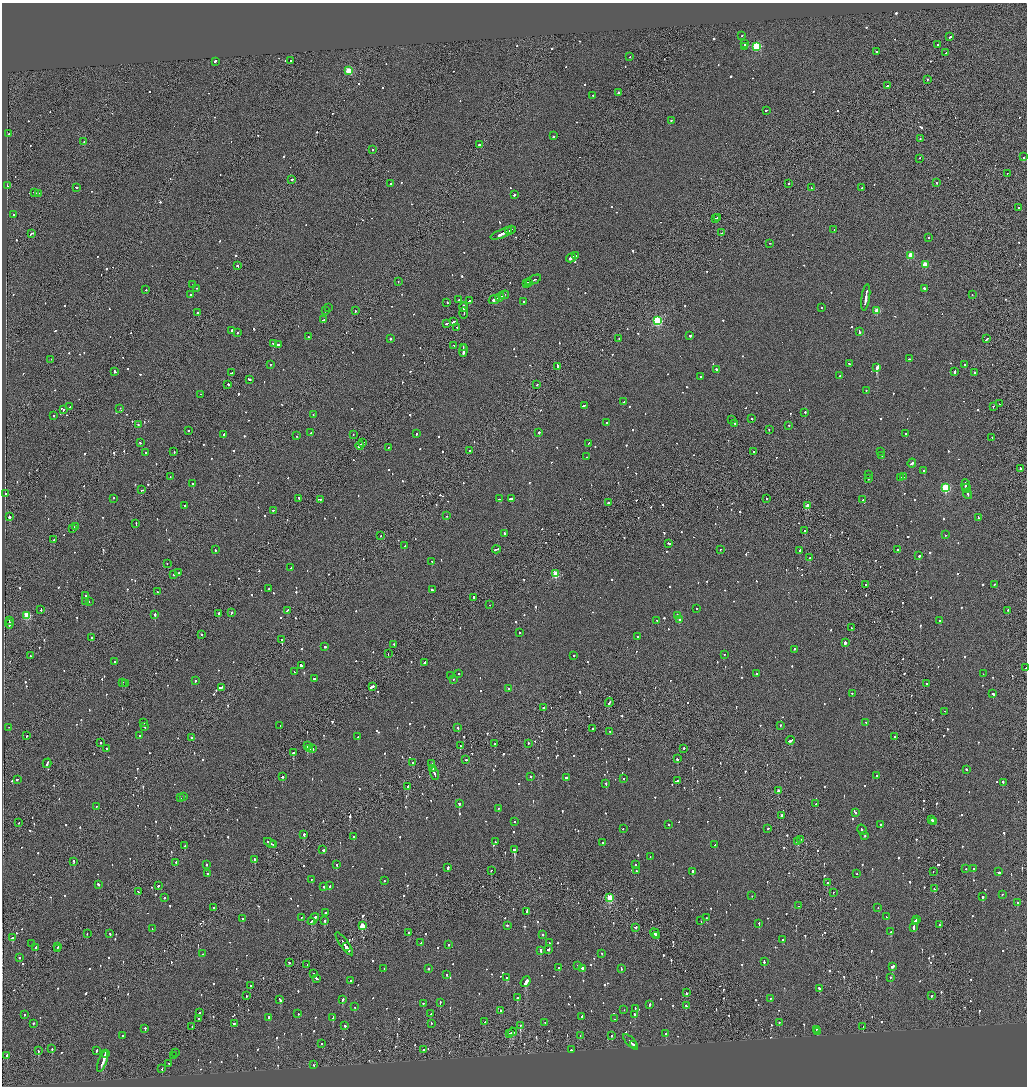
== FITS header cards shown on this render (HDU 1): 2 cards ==
NAXIS1  =                 2050
NAXIS2  =                 2168

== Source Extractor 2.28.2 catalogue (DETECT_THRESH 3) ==
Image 2050 x 2168 px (HDU 1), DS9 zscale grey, zoomed out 1/2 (1 PNG px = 2 x 2 image px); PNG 1029 x 1088 px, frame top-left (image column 2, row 2167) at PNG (2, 3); each listed source drawn as its Kron ellipse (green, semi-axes under 4 px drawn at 4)
Background -0.0836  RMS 0.068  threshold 0.203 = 3 sigma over >= 5 px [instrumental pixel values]
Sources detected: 1303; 63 cannot appear on this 1/2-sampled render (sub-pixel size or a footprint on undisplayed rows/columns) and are neither listed nor drawn; of the other 1240, the 500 brightest by FLUX_AUTO listed and drawn (740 fainter detections omitted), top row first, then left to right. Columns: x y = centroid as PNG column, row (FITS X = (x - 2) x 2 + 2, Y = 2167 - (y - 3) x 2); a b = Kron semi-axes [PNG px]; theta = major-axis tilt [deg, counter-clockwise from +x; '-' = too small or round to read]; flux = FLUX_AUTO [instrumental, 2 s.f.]
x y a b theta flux
742 35 2 2 - 100
950 37 4 2 - 170
744 44 2 2 - 470
937 44 2 1 - 95
744 46 2 2 - 460
756 46 3 3 - 1200
877 51 2 2 - 150
946 53 2 1 - 93
630 56 2 1 - 95
291 60 2 2 - 82
215 61 2 2 - 180
349 71 3 3 - 580
928 79 2 1 - 89
887 86 2 1 - 170
618 92 2 2 - 400
593 95 2 2 - 89
766 110 2 1 - 100
671 120 2 2 - 100
9 134 2 2 - 93
553 136 2 2 - 510
920 139 2 2 - 97
84 141 2 1 - 130
480 144 3 2 - 330
372 150 2 2 - 84
1024 157 2 2 - 120
919 158 2 1 - 82
1007 174 2 1 - 91
292 179 2 2 - 250
390 183 2 2 - 88
789 183 2 2 - 130
937 183 2 2 - 110
8 186 2 1 - 240
76 187 3 2 - 140
811 188 2 2 - 160
862 188 2 2 - 110
35 193 3 2 - 390
38 193 3 2 - 390
514 195 2 2 - 91
1019 208 2 2 - 83
14 215 2 2 - 240
717 217 2 1 - 120
715 219 2 2 - 130
511 229 2 2 - 160
834 229 2 1 - 520
508 231 2 1 - 120
31 233 4 2 - 190
503 233 13 2 22 970
721 233 2 1 - 110
929 237 2 2 - 93
769 243 2 1 - 100
576 255 3 1 - 510
911 255 3 3 - 450
571 258 5 2 - 800
925 264 3 3 - 310
237 266 2 2 - 300
533 280 8 2 25 470
398 281 2 2 - 85
528 282 2 1 - 120
526 283 3 2 - 200
192 285 2 2 - 89
196 288 2 2 - 81
924 289 2 2 - 480
146 290 2 2 - 110
972 294 2 2 - 100
190 295 2 2 - 750
504 295 5 1 - 320
500 297 5 2 - 450
866 298 13 2 81 930
459 300 2 2 - 80
494 300 5 2 - 370
469 301 3 2 - 120
524 301 2 2 - 89
447 302 2 2 - 110
464 307 4 2 - 410
328 308 2 2 - 280
822 308 2 2 - 180
877 310 3 3 - 350
326 311 2 2 - 130
355 311 2 1 - 200
198 313 3 2 - 200
464 313 6 1 89 410
323 320 3 2 - 170
657 321 4 3 - 1700
453 322 3 2 - 200
447 323 3 2 - 140
457 327 2 2 - 180
232 330 2 2 - 120
859 331 3 2 - 190
237 332 2 2 - 140
690 336 2 2 - 240
308 337 2 2 - 91
619 338 2 2 - 140
390 339 2 2 - 230
987 339 4 2 - 290
273 343 2 2 - 170
279 344 3 2 - 250
454 345 2 2 - 120
463 348 4 2 - 330
463 350 6 2 88 550
51 359 2 1 - 130
909 359 3 2 - 150
270 364 2 2 - 97
849 364 2 2 - 110
964 364 2 2 - 310
558 366 3 2 - 660
877 367 3 2 - 6200
716 370 3 2 - 210
115 371 3 2 - 290
954 371 3 2 - 130
232 373 3 2 - 180
975 373 2 2 - 600
840 376 2 2 - 320
701 377 2 2 - 95
249 379 3 2 - 150
228 384 2 2 - 450
537 385 2 1 - 110
866 390 2 2 - 110
200 394 2 1 - 140
624 402 2 2 - 250
999 404 2 2 - 96
584 406 4 2 - 940
993 406 2 2 - 160
70 407 2 2 - 84
120 408 2 2 - 97
63 409 2 2 - 140
805 413 2 2 - 510
313 415 3 2 - 200
53 416 2 2 - 160
751 418 2 2 - 110
732 420 2 1 - 390
606 422 2 2 - 160
735 423 2 2 - 140
138 425 2 2 - 120
789 425 2 2 - 95
769 429 2 2 - 210
188 430 2 2 - 130
539 432 2 2 - 340
311 433 2 2 - 88
906 433 2 2 - 84
224 434 2 1 - 290
417 434 2 2 - 260
353 435 2 1 - 99
296 436 2 2 - 91
992 437 2 1 - 120
140 442 2 1 - 110
363 443 3 2 - 340
589 443 2 2 - 190
360 445 4 2 - 220
388 448 2 2 - 100
469 451 2 1 - 420
753 451 2 2 - 210
880 451 2 2 - 96
174 452 2 2 - 120
145 453 2 2 - 180
882 455 2 2 - 150
587 457 2 2 - 300
912 463 4 2 - 240
1020 468 2 2 - 340
924 470 2 2 - 200
869 474 2 1 - 100
170 476 2 1 - 110
903 477 3 2 - 290
868 478 3 2 - 380
900 478 2 2 - 260
193 484 2 2 - 270
965 485 6 2 -88 430
946 488 3 3 - 1200
966 488 4 2 - 360
142 490 2 2 - 120
6 494 2 2 - 140
968 494 5 2 - 320
113 498 2 2 - 140
511 498 3 2 - 630
299 499 3 2 - 190
320 499 2 1 - 160
499 499 3 2 - 140
767 499 2 2 - 83
863 500 2 1 - 97
608 502 2 2 - 110
185 506 2 2 - 170
807 506 3 2 - 190
273 510 2 1 - 180
9 516 2 2 - 3700
447 516 2 1 - 99
978 517 2 2 - 140
136 524 2 1 - 200
76 526 3 2 - 440
73 529 2 2 - 87
805 530 2 2 - 280
504 533 2 2 - 120
945 535 2 2 - 82
380 536 2 2 - 130
54 540 2 1 - 180
669 543 3 2 - 190
405 546 2 2 - 95
496 549 4 2 - 270
720 549 2 2 - 98
215 550 2 2 - 110
800 550 2 2 - 490
898 550 2 2 - 530
919 556 2 2 - 180
810 558 3 2 - 250
432 561 2 2 - 130
167 564 2 1 - 96
291 568 2 2 - 120
178 573 3 2 - 270
174 574 2 2 - 88
556 574 3 3 - 580
994 584 2 2 - 110
866 585 2 1 - 160
269 589 2 2 - 370
432 590 2 2 - 260
157 592 2 2 - 200
85 595 2 2 - 110
474 597 2 2 - 540
85 602 2 2 - 190
89 602 2 2 - 180
489 605 2 1 - 420
697 608 2 1 - 86
41 610 2 2 - 420
287 610 4 2 - 150
1007 610 2 1 - 450
219 613 2 2 - 360
232 613 3 2 - 120
155 614 2 2 - 800
27 615 3 3 - 660
678 616 3 3 - 210
679 619 2 2 - 120
9 620 2 1 - 130
657 620 3 2 - 170
940 620 2 2 - 210
9 624 4 2 - 310
851 628 2 2 - 87
519 632 2 2 - 87
201 634 2 2 - 110
638 636 2 2 - 180
91 637 2 2 - 90
282 640 2 2 - 460
845 643 3 2 - 500
394 644 2 2 - 120
325 647 2 2 - 180
794 649 2 2 - 93
388 654 2 1 - 200
725 654 2 2 - 92
574 655 2 2 - 130
30 656 2 1 - 180
115 661 2 2 - 270
425 662 2 2 - 200
301 666 4 2 - 390
1026 668 2 1 - 190
294 672 2 2 - 150
458 673 2 2 - 610
756 674 2 2 - 97
983 674 2 2 - 120
450 675 2 2 - 230
314 679 2 2 - 510
453 679 2 2 - 96
195 681 2 2 - 110
122 682 2 1 - 150
125 684 2 2 - 89
926 684 2 2 - 96
372 686 4 2 - 1000
222 687 2 1 - 260
509 689 2 2 - 140
852 693 2 2 - 120
993 694 2 1 - 300
609 703 4 2 - 320
543 708 2 1 - 120
944 711 2 2 - 110
866 722 2 1 - 150
143 723 2 2 - 87
780 725 2 2 - 150
145 726 2 2 - 120
280 726 2 1 - 310
9 727 2 1 - 100
458 728 2 2 - 170
593 729 2 2 - 170
609 731 2 1 - 440
26 736 2 1 - 120
139 736 2 1 - 370
895 736 2 2 - 170
358 737 2 2 - 170
191 738 2 1 - 240
791 740 4 2 - 340
100 742 2 1 - 97
528 743 2 1 - 82
495 744 2 2 - 300
460 745 2 1 - 350
307 746 2 1 - 470
312 748 2 2 - 120
684 748 2 2 - 120
107 749 2 2 - 190
310 749 2 2 - 92
293 753 2 2 - 1200
677 759 2 2 - 890
466 760 2 2 - 470
413 762 2 2 - 93
47 763 5 2 - 560
432 764 3 1 - 350
433 769 4 1 - 330
967 769 3 2 - 170
434 774 6 2 -72 540
876 775 2 2 - 130
531 776 2 1 - 310
282 777 2 2 - 160
567 777 3 2 - 370
17 779 2 2 - 90
624 779 2 2 - 130
678 781 2 2 - 130
1003 782 3 2 - 110
606 784 3 2 - 110
408 786 2 2 - 550
778 790 2 2 - 120
184 796 2 2 - 120
180 798 2 2 - 92
459 803 2 2 - 610
816 804 2 2 - 110
96 806 2 2 - 85
498 808 2 2 - 91
856 812 2 2 - 91
782 815 2 2 - 320
932 820 2 2 - 170
514 821 2 2 - 110
934 821 2 1 - 150
19 823 2 1 - 94
668 824 2 2 - 120
881 825 2 2 - 210
623 828 2 2 - 83
768 828 2 2 - 340
862 830 5 2 - 270
304 834 2 2 - 560
865 835 2 2 - 86
353 836 2 2 - 160
801 839 4 2 - 270
495 842 2 2 - 120
797 842 4 2 - 250
270 843 6 2 -32 600
603 843 2 2 - 490
274 844 3 1 - 190
715 845 2 2 - 130
185 846 2 2 - 170
515 849 3 2 - 2000
323 850 3 2 - 290
650 857 2 2 - 100
255 859 3 2 - 180
74 861 2 2 - 330
176 862 2 2 - 170
206 864 2 2 - 94
337 865 2 2 - 120
636 865 2 2 - 130
448 868 3 2 - 250
966 869 2 2 - 100
973 869 2 2 - 760
491 870 2 2 - 92
637 871 3 2 - 130
692 871 2 2 - 420
933 871 2 1 - 170
998 872 3 2 - 120
207 874 3 2 - 180
857 874 2 1 - 96
311 879 2 2 - 86
384 880 2 2 - 97
827 883 2 2 - 82
98 884 3 2 - 180
158 886 2 2 - 80
330 886 2 2 - 110
324 887 2 2 - 330
934 889 2 2 - 140
138 892 2 2 - 150
833 892 2 2 - 85
1002 894 2 2 - 140
752 896 2 2 - 180
983 897 2 2 - 110
164 898 2 2 - 140
610 898 3 3 - 900
1017 902 2 2 - 140
798 906 2 2 - 120
214 908 2 2 - 170
878 908 2 2 - 88
527 911 4 2 - 200
325 913 2 2 - 690
301 917 2 2 - 110
887 917 2 2 - 96
243 918 2 2 - 170
706 918 2 1 - 88
313 919 7 2 47 560
917 919 2 2 - 490
324 920 2 2 - 120
311 921 2 1 - 170
701 921 2 1 - 110
915 921 4 2 - 640
759 924 3 2 - 230
939 924 3 2 - 95
507 925 2 2 - 290
362 926 3 2 - 430
635 927 2 2 - 290
913 927 3 2 - 350
152 928 2 2 - 120
891 932 2 2 - 160
87 933 2 2 - 230
110 933 2 2 - 130
409 933 2 2 - 190
655 933 5 2 - 290
542 934 2 2 - 100
657 936 4 1 - 220
12 938 2 2 - 300
782 939 2 2 - 160
421 943 2 1 - 150
549 943 2 2 - 100
31 944 2 2 - 85
344 944 14 1 -55 1000
448 945 2 2 - 95
36 947 2 2 - 260
58 947 3 2 - 120
347 947 3 2 - 470
57 949 4 1 - 160
548 949 3 2 - 130
541 950 4 2 - 490
602 953 2 2 - 88
202 954 2 2 - 100
20 957 2 2 - 150
289 962 2 2 - 280
764 962 2 2 - 280
307 964 2 1 - 88
578 965 2 2 - 190
892 966 3 2 - 270
559 967 2 2 - 290
384 968 2 2 - 91
583 968 3 2 - 780
621 968 3 2 - 170
428 969 2 2 - 350
313 973 2 2 - 97
446 974 2 2 - 82
507 977 3 2 - 190
317 978 3 2 - 300
890 978 2 2 - 110
351 981 2 2 - 80
526 982 6 2 50 1700
250 985 2 1 - 160
820 988 3 2 - 200
686 993 3 2 - 240
247 996 2 2 - 100
932 996 2 2 - 85
517 998 2 2 - 230
770 998 2 2 - 95
280 999 3 2 - 650
343 1000 4 2 - 180
440 1002 2 2 - 110
423 1003 2 2 - 110
650 1004 3 2 - 280
686 1005 2 2 - 100
355 1007 2 2 - 650
635 1008 2 2 - 130
501 1010 2 2 - 260
624 1010 2 2 - 85
199 1013 2 1 - 280
298 1013 2 2 - 97
431 1014 2 1 - 80
634 1014 3 2 - 170
24 1015 2 2 - 96
582 1016 3 2 - 110
269 1017 2 2 - 300
333 1017 3 2 - 160
199 1019 3 2 - 140
614 1019 2 2 - 120
485 1022 2 2 - 160
545 1022 2 2 - 85
779 1022 2 2 - 110
33 1023 2 2 - 92
234 1023 2 2 - 320
431 1023 2 2 - 83
520 1025 2 2 - 210
345 1026 2 2 - 250
863 1026 2 2 - 100
192 1027 2 1 - 96
145 1029 3 2 - 220
816 1029 2 1 - 89
512 1032 4 2 - 240
817 1032 2 2 - 190
509 1033 2 2 - 110
666 1034 2 2 - 190
122 1036 2 2 - 150
580 1036 2 2 - 100
611 1036 2 2 - 120
631 1042 10 2 -46 540
322 1043 2 1 - 91
633 1044 2 2 - 200
52 1049 2 1 - 150
423 1050 2 2 - 620
571 1050 2 1 - 640
38 1051 2 1 - 340
96 1051 3 2 - 160
105 1053 4 2 - 700
176 1053 2 1 - 230
7 1056 3 2 - 420
173 1056 2 1 - 330
102 1061 11 2 69 1600
169 1063 2 2 - 120
314 1065 2 2 - 85
162 1069 2 2 - 130
At the frame edge (FLAGS 8, measured only in part): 1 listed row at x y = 1026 668
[740 fainter detections neither listed nor drawn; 63 sub-pixel or undisplayed-footprint detections neither listed nor drawn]